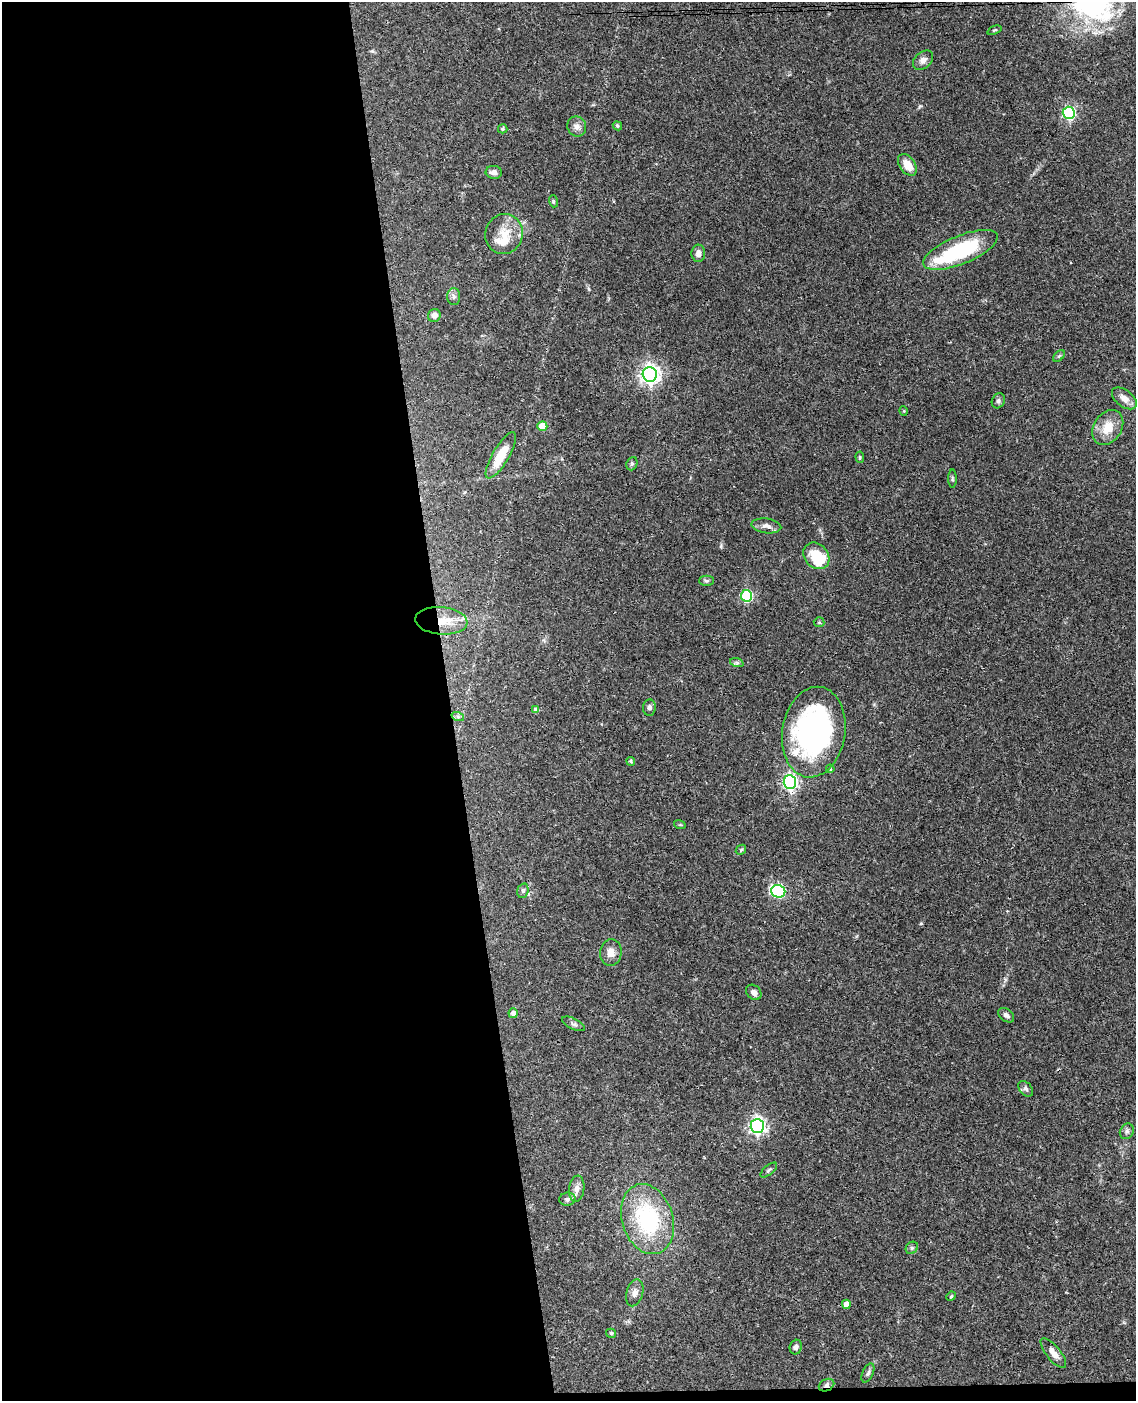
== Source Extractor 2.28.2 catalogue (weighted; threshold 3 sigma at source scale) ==
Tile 9 of 4 x 3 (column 1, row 3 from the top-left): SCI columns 58-1191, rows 243-1641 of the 4648 x 4580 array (HDU 1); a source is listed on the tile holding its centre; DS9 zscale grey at full resolution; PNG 1138 x 1403 px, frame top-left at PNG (2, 2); each listed source drawn as its Kron ellipse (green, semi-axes under 4 px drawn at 4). Shown black and unused: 40% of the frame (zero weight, under 3 of 4 exposures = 6% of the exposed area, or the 3 px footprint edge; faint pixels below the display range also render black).
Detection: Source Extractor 2.28.2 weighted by HDU 2 'WHT'; one run over the whole footprint, this tile lists its part. Background 0.0901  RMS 0.0036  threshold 0.0161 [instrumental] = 3 sigma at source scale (4.5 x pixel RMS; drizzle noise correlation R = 1.50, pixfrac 1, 0.05/0.05 arcsec/px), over >= 5 px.
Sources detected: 70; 3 inside a brighter object's white glare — neither listed nor drawn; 3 inside a brighter listed object's ellipse — not listed separately; the other 64 listed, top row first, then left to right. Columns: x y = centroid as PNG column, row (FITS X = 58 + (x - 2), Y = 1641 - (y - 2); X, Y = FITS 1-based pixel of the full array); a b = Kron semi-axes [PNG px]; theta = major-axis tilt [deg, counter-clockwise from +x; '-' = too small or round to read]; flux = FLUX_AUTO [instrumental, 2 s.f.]
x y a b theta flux
994 30 7 3 21 0.45
923 60 11 8 42 1.7
1069 113 6 6 - 45
617 126 5 4 - 0.47
577 127 10 9 - 1.9
503 129 5 4 - 0.53
907 165 12 7 -54 4.8
494 172 8 6 -9 1.5
553 201 6 4 -72 0.44
504 234 20 18 69 6.9
960 250 40 14 22 30
698 253 8 7 - 2
454 297 8 6 90 0.99
434 315 7 6 - 1.5
1059 356 7 4 44 0.5
650 374 7 7 - 170
1124 398 14 8 -37 2.8
998 401 8 6 64 0.89
904 411 5 3 - 0.31
542 426 5 5 - 7
1108 427 19 14 57 6.6
501 455 26 8 59 8.3
860 457 5 4 - 0.43
632 464 7 5 69 0.69
952 479 9 4 -89 0.6
766 526 15 7 -8 1.9
816 556 14 11 -48 8.6
706 581 7 5 0 0.62
746 596 6 5 - 29
441 621 26 13 -5 8.6
819 622 5 5 - 0.43
737 663 7 4 -18 0.64
649 708 8 6 85 1.1
536 710 4 4 - 1.6
458 717 6 4 -19 0.68
814 732 45 31 81 84
631 761 4 4 - 0.68
830 769 4 3 - 0.37
790 782 7 6 - 82
680 825 6 3 -17 0.38
741 850 6 4 47 0.48
523 891 7 5 71 0.75
778 891 7 6 - 41
611 953 13 11 83 2.8
754 992 8 6 -44 1.9
513 1013 5 4 - 1.6
1006 1015 9 6 -38 1.3
573 1024 12 5 -25 0.97
1026 1089 9 6 -49 0.95
757 1126 7 6 - 100
1127 1131 8 6 59 1
769 1170 10 4 40 0.71
577 1189 13 7 83 2.1
567 1199 8 6 6 0.96
647 1219 36 25 -72 34
912 1248 7 5 45 0.63
635 1293 14 8 74 1.9
951 1296 5 4 - 0.37
846 1304 4 4 - 2.9
611 1333 5 4 - 0.69
796 1347 7 6 - 1.2
1053 1353 18 7 -51 2.6
868 1373 10 5 66 0.98
826 1385 8 6 27 1
Overlapping masked pixels (flux is a lower limit): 2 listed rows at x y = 441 621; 826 1385